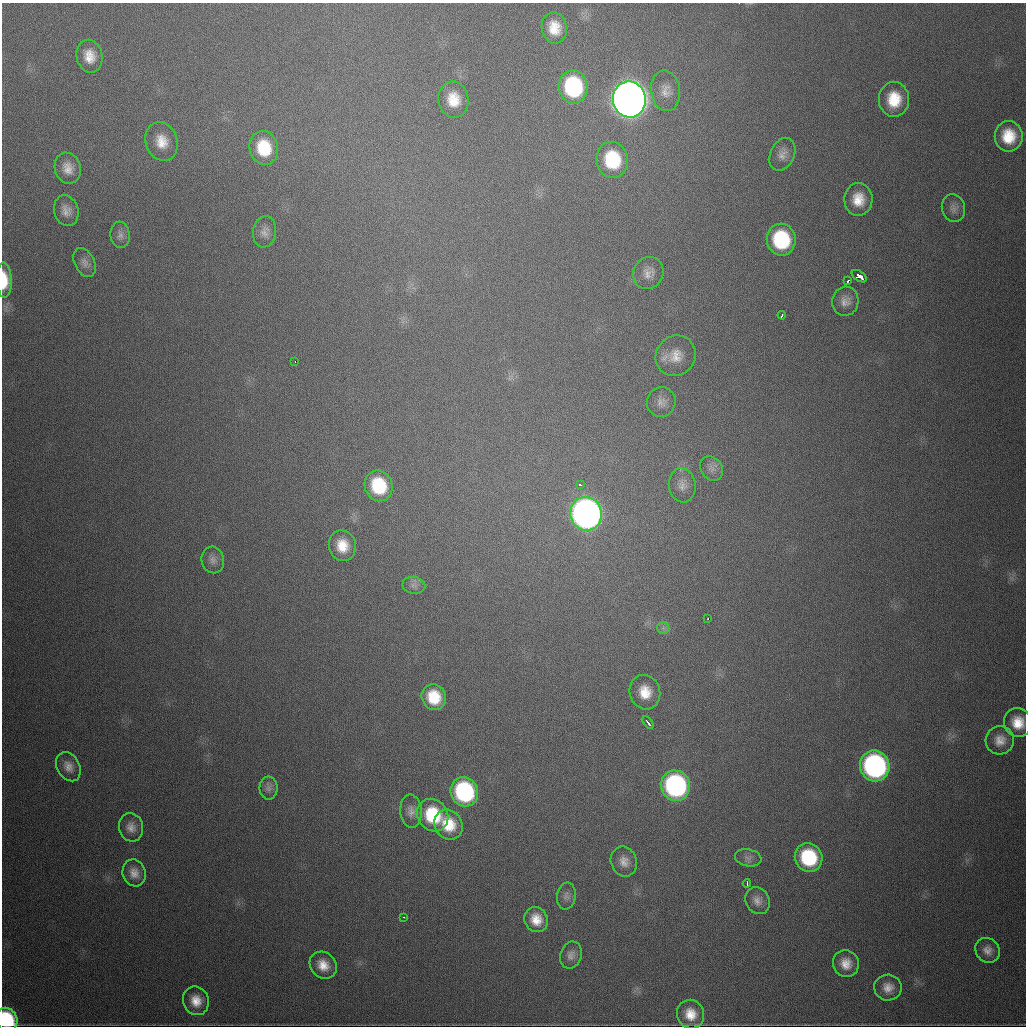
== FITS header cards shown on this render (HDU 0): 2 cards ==
NAXIS1  =                 1024
NAXIS2  =                 1024

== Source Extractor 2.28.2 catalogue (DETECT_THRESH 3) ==
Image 1024 x 1024 px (HDU 0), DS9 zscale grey, 1 PNG px = 1 image px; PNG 1028 x 1028 px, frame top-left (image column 1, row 1024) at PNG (2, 3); each listed source drawn as its Kron ellipse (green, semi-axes under 4 px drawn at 4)
Background 649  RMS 20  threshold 61.2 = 3 sigma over >= 5 px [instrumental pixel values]
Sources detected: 70; all 70 listed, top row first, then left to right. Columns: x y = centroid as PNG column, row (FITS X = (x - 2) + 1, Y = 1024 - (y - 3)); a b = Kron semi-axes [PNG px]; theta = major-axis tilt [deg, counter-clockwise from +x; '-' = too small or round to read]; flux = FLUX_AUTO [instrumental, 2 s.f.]
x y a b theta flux
554 28 16 12 -80 2.9e+04
89 56 16 13 -78 2.3e+04
573 87 16 14 -81 1.5e+05
666 91 20 14 -82 1.7e+04
453 99 18 15 -79 3.3e+04
629 99 18 16 -82 3.1e+06
894 99 17 15 -90 4.6e+04
1009 136 15 14 - 4.2e+04
162 141 20 16 -71 2.7e+04
264 148 17 14 -76 5.7e+04
782 154 17 12 65 1.3e+04
612 160 18 15 -80 8.5e+04
68 168 16 13 -71 1.7e+04
858 199 16 14 88 2.9e+04
953 208 14 11 -74 8.8e+03
66 211 15 12 -73 1.3e+04
265 232 16 11 81 1.1e+04
120 235 13 9 -82 8.2e+03
781 240 16 14 -80 1.1e+05
85 262 15 10 -62 9.1e+03
648 273 16 14 61 1.5e+04
859 276 8 5 -34 3.2e+04
4 280 18 7 -89 4.0e+04
848 281 3 3 - 4.8e+03
845 301 14 13 - 1.3e+04
782 315 4 3 - 7.4e+03
676 356 21 19 49 2.8e+04
295 361 2 2 - 5.7e+03
661 402 15 14 - 1.2e+04
711 468 13 10 -51 9.6e+03
580 485 3 3 - 2.6e+03
682 485 17 13 -83 1.5e+04
379 486 15 13 -69 7.3e+04
586 514 17 15 -73 1.1e+06
342 546 15 13 -75 3.0e+04
213 560 13 11 -77 8.9e+03
414 585 11 8 -11 7.1e+03
708 619 3 2 - 7.4e+03
663 628 6 6 - 3.8e+03
645 692 17 15 -75 3.0e+04
434 697 13 12 - 4.4e+04
648 722 7 2 -52 4.3e+03
1018 723 14 14 - 2.9e+04
1000 740 14 14 - 1.7e+04
875 766 15 14 - 4.2e+05
68 767 15 11 -62 1.3e+04
675 786 15 14 - 3.1e+05
268 788 11 9 90 7.4e+03
464 792 15 13 -65 1.9e+05
411 811 17 10 -86 1.1e+04
433 815 17 15 -54 8.0e+04
448 825 16 13 -59 4.0e+04
131 827 14 12 -73 1.3e+04
748 858 13 8 -11 7.5e+03
809 858 14 13 - 1.0e+05
624 862 15 13 -69 1.4e+04
134 873 14 11 -71 1.4e+04
747 883 4 2 - 2.5e+03
566 896 13 9 81 7.8e+03
757 901 14 12 -64 1.1e+04
404 917 3 2 - 2.7e+03
536 919 13 11 -61 2.3e+04
988 950 13 11 -47 1.2e+04
571 955 14 10 71 9.4e+03
846 964 14 13 - 2.0e+04
323 965 14 12 -46 2.2e+04
888 987 14 13 - 1.6e+04
196 1001 14 12 -68 2.1e+04
691 1014 14 13 - 2.5e+04
7 1020 12 10 -67 1.2e+05
At the frame edge (FLAGS 8, measured only in part): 2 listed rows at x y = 4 280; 7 1020